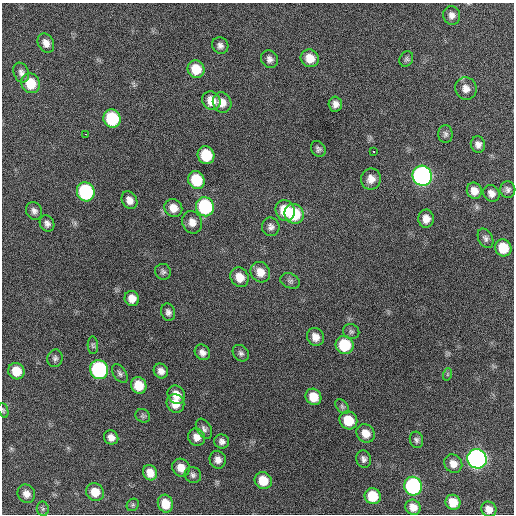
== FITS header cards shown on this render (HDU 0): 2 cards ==
NAXIS1  =                  512 / Axis length
NAXIS2  =                  512 / Axis length

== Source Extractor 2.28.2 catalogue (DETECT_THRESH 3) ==
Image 512 x 512 px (HDU 0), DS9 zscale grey, 1 PNG px = 1 image px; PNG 516 x 516 px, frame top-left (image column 1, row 512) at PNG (2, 3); each listed source drawn as its Kron ellipse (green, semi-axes under 4 px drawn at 4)
Background 242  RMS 16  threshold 47.7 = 3 sigma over >= 5 px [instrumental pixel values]
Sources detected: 89; all 89 listed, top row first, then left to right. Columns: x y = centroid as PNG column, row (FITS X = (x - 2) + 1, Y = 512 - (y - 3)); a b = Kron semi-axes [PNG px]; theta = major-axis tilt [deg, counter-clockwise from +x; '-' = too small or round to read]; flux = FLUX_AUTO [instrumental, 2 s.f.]
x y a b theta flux
452 15 9 8 - 5800
46 43 10 7 -61 7800
220 45 8 8 - 4200
310 58 9 8 - 15000
269 59 9 8 - 5000
406 59 8 6 64 2500
196 69 9 8 - 23000
21 73 10 7 -69 5000
30 83 10 9 - 30000
466 88 11 10 - 8200
211 101 10 8 -48 14000
222 103 10 9 - 11000
335 104 7 6 - 5400
112 119 9 8 - 69000
85 134 3 2 - 2500
445 134 9 7 -89 3000
478 144 8 7 - 5100
318 149 8 6 -56 3200
374 152 3 3 - 2800
206 155 9 8 - 38000
422 176 10 9 - 390000
371 179 10 10 - 8600
196 180 9 8 - 40000
508 189 8 7 - 3600
474 191 8 7 - 9000
86 192 9 8 - 120000
491 193 9 7 -44 6500
129 200 9 7 -60 7900
205 207 10 9 - 95000
173 208 9 8 - 11000
34 211 9 8 - 4500
285 211 11 9 -68 28000
294 214 10 9 - 50000
426 219 9 7 -89 8900
192 222 11 10 - 9700
47 223 8 7 - 4200
271 227 9 8 - 4700
485 238 10 7 -61 3600
503 248 9 8 - 26000
163 272 8 7 - 2900
260 272 11 9 -56 13000
239 277 10 9 - 14000
290 281 10 7 -23 3600
132 298 8 7 - 11000
168 312 9 7 -71 3900
351 332 8 7 - 2800
315 337 9 8 - 8400
93 345 9 5 -87 2200
344 345 9 9 - 45000
202 352 8 7 - 5500
241 353 9 7 -46 3500
55 358 9 7 80 3200
99 370 10 9 - 160000
16 371 8 8 - 21000
161 371 8 6 -51 6100
120 374 10 6 -56 3200
448 374 6 4 71 1500
139 385 8 7 - 21000
176 395 10 8 -59 13000
313 397 8 7 - 19000
175 403 9 8 - 14000
342 407 8 5 -50 2500
3 410 8 5 -73 1800
143 416 8 6 -35 2300
348 420 9 8 - 28000
204 429 11 7 -59 3900
366 433 10 8 -47 12000
111 437 7 6 - 6600
196 437 9 8 - 7600
416 440 8 6 -75 3100
222 441 7 7 - 4500
364 459 9 7 -73 4000
477 459 10 9 - 490000
218 460 9 8 - 6700
453 464 10 8 -50 9100
181 468 9 8 - 12000
150 473 8 7 - 11000
193 475 8 7 - 3600
263 481 9 8 - 21000
413 486 9 9 - 160000
95 492 9 8 - 16000
26 494 9 8 - 7900
373 496 8 8 - 29000
453 502 8 7 - 17000
165 504 9 7 -75 15000
133 505 7 5 46 1800
413 507 8 7 - 9700
43 509 7 6 - 2000
489 509 8 7 - 8700
At the frame edge (FLAGS 8, measured only in part): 1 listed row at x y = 3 410